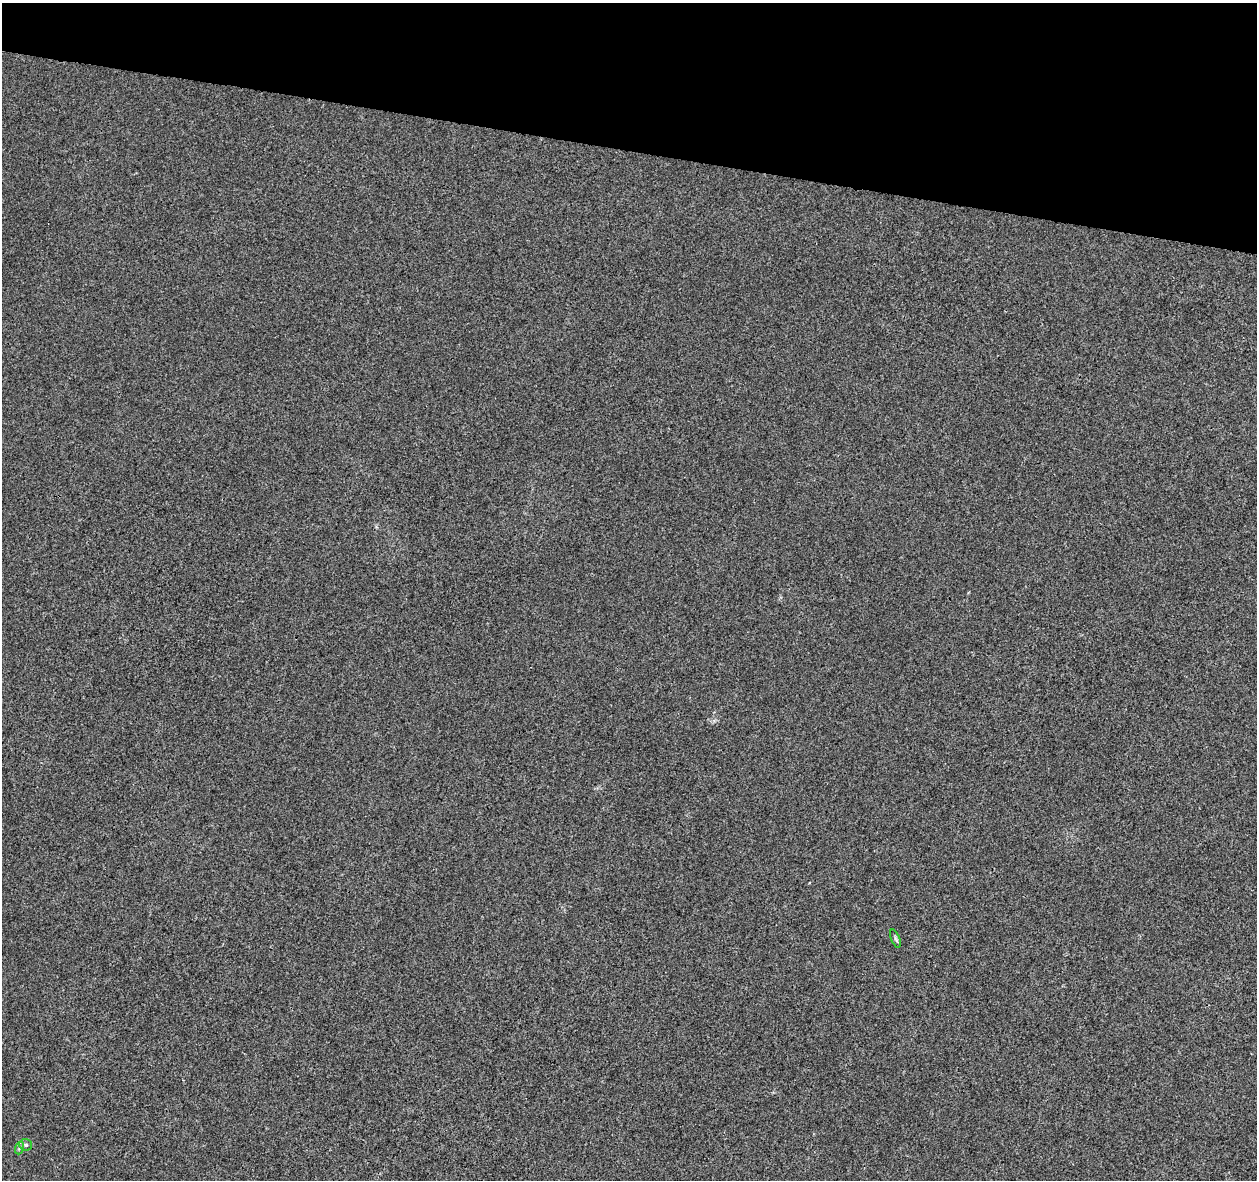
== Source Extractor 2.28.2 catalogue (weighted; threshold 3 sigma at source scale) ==
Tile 2 of 4 x 4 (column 2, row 1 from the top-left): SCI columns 1255-2509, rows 3758-4935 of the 5027 x 5220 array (HDU 1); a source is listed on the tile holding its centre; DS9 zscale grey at full resolution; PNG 1259 x 1182 px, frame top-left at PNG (2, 3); each listed source drawn as its Kron ellipse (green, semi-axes under 4 px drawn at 4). Shown black and unused: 13% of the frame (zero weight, under 3 of 4 exposures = <1% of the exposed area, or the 3 px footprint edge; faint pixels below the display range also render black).
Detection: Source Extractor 2.28.2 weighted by HDU 2 'WHT'; one run over the whole footprint, this tile lists its part. Background 0.00164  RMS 0.0031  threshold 0.0139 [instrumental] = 3 sigma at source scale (4.5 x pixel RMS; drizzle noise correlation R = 1.50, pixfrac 1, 0.0396/0.0396 arcsec/px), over >= 5 px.
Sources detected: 3; all 3 listed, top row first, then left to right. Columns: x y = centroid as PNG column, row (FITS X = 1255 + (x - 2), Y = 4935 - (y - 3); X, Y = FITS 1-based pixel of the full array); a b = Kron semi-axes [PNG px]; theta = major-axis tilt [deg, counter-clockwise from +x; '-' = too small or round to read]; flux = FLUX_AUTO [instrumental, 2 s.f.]
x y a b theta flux
895 939 10 3 -69 0.5
26 1145 6 6 - 0.73
19 1148 6 4 71 0.57